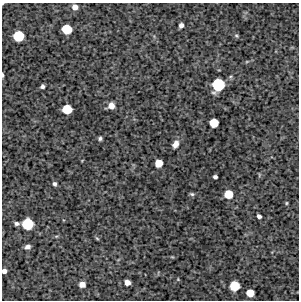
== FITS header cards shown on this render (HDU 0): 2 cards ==
NAXIS1  =                  297 /Length X axis
NAXIS2  =                  298 /Length Y axis

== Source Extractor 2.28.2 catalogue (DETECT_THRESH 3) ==
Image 297 x 298 px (HDU 0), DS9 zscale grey, 1 PNG px = 1 image px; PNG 301 x 302 px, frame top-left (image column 1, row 298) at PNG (2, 3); no overlay
Background 4420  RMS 210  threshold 624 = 3 sigma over >= 5 px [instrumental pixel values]
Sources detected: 30; all 30 listed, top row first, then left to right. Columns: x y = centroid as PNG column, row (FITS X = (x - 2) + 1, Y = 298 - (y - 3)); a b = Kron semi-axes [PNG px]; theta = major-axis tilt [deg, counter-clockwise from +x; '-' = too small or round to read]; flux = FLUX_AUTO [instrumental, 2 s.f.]
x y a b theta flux
75 7 5 5 - 87000
181 25 5 4 - 57000
67 29 7 7 - 400000
18 36 7 7 - 500000
236 36 7 5 -34 22000
247 61 6 3 20 15000
3 75 4 2 - 23000
218 85 9 8 - 750000
42 86 4 4 - 35000
111 106 7 6 - 98000
67 109 7 6 - 360000
214 123 6 6 - 330000
100 138 4 4 - 27000
175 144 8 5 63 87000
159 163 6 6 - 220000
215 177 4 4 - 37000
55 184 4 4 - 33000
192 194 6 4 -17 24000
228 194 6 6 - 280000
286 203 4 4 - 14000
259 216 4 4 - 44000
16 223 5 4 - 36000
27 224 8 8 - 600000
97 238 6 3 -37 17000
27 247 6 4 18 46000
4 271 4 4 - 59000
127 282 5 5 - 96000
82 284 5 5 - 100000
234 286 7 7 - 390000
250 293 6 6 - 220000
At the frame edge (FLAGS 8, measured only in part): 2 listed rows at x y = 3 75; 4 271